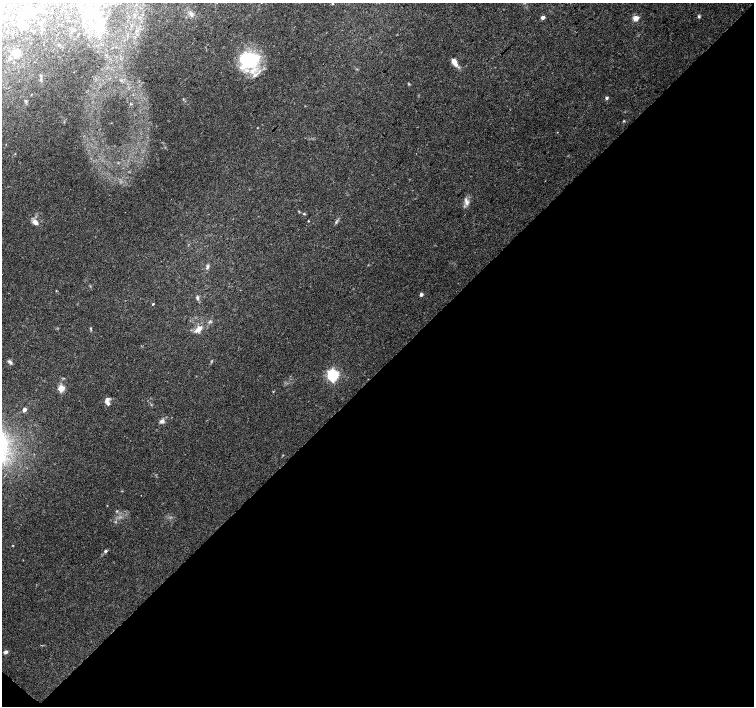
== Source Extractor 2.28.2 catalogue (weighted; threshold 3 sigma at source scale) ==
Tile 15 of 4 x 4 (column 3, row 4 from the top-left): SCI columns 3012-4515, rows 229-1635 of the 6019 x 6019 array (HDU 1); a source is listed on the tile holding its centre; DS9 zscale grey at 2 x 2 block average (1 PNG px = mean of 2 x 2 image px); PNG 756 x 708 px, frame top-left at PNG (2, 3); no overlay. Shown black and unused: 48% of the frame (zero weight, under 3 of 4 exposures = <1% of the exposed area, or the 3 px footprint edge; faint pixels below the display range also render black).
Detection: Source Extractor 2.28.2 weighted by HDU 2 'WHT'; one run over the whole footprint, this tile lists its part. Background 0.0754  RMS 0.0052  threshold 0.0232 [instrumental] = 3 sigma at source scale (4.5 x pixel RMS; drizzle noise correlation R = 1.50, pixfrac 1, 0.0396/0.0396 arcsec/px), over >= 5 px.
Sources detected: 49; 3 inside a brighter object's white glare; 1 cosmic-ray / hot-pixel residue — not listed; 5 inside a brighter listed object's ellipse — not listed separately; the other 40 listed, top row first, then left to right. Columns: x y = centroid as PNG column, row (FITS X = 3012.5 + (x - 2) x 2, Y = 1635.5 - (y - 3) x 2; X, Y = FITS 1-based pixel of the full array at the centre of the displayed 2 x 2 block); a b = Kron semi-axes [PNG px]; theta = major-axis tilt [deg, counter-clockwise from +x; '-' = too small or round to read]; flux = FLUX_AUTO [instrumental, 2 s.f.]
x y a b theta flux
332 4 3 2 - 0.79
26 7 3 2 - 0.86
33 10 5 2 - 1.2
90 11 4 4 - 2.3
45 12 3 3 - 0.97
22 13 3 2 - 0.96
192 15 4 4 - 2.4
699 16 4 4 - 1.6
543 17 3 2 - 6.5
635 18 3 3 - 28
25 27 7 3 31 3.4
99 27 12 11 - 22
16 52 6 5 - 20
250 61 20 18 -49 59
454 62 11 5 -60 8.4
41 79 4 3 - 1.4
409 84 4 2 - 0.95
606 98 4 3 - 1.9
26 101 4 3 - 1.2
624 121 3 2 - 0.83
466 202 10 4 -71 4.9
304 214 3 3 - 1.1
308 221 3 2 - 0.59
35 222 7 5 -40 6.9
336 222 4 2 - 1.1
207 267 7 3 61 2.4
421 295 3 2 - 4
197 298 5 4 - 2
153 304 2 2 - 1.1
90 328 3 3 - 1
198 329 12 5 41 8.1
10 362 7 3 -32 2.2
333 375 4 4 - 220
61 388 3 3 - 40
107 400 7 4 62 3.7
24 410 3 3 - 5.3
162 421 6 5 - 3.5
13 545 3 2 - 0.53
105 551 4 3 - 1.7
6 652 5 4 - 2.7
Diffuse or blended objects may show on this block-average render without a row.